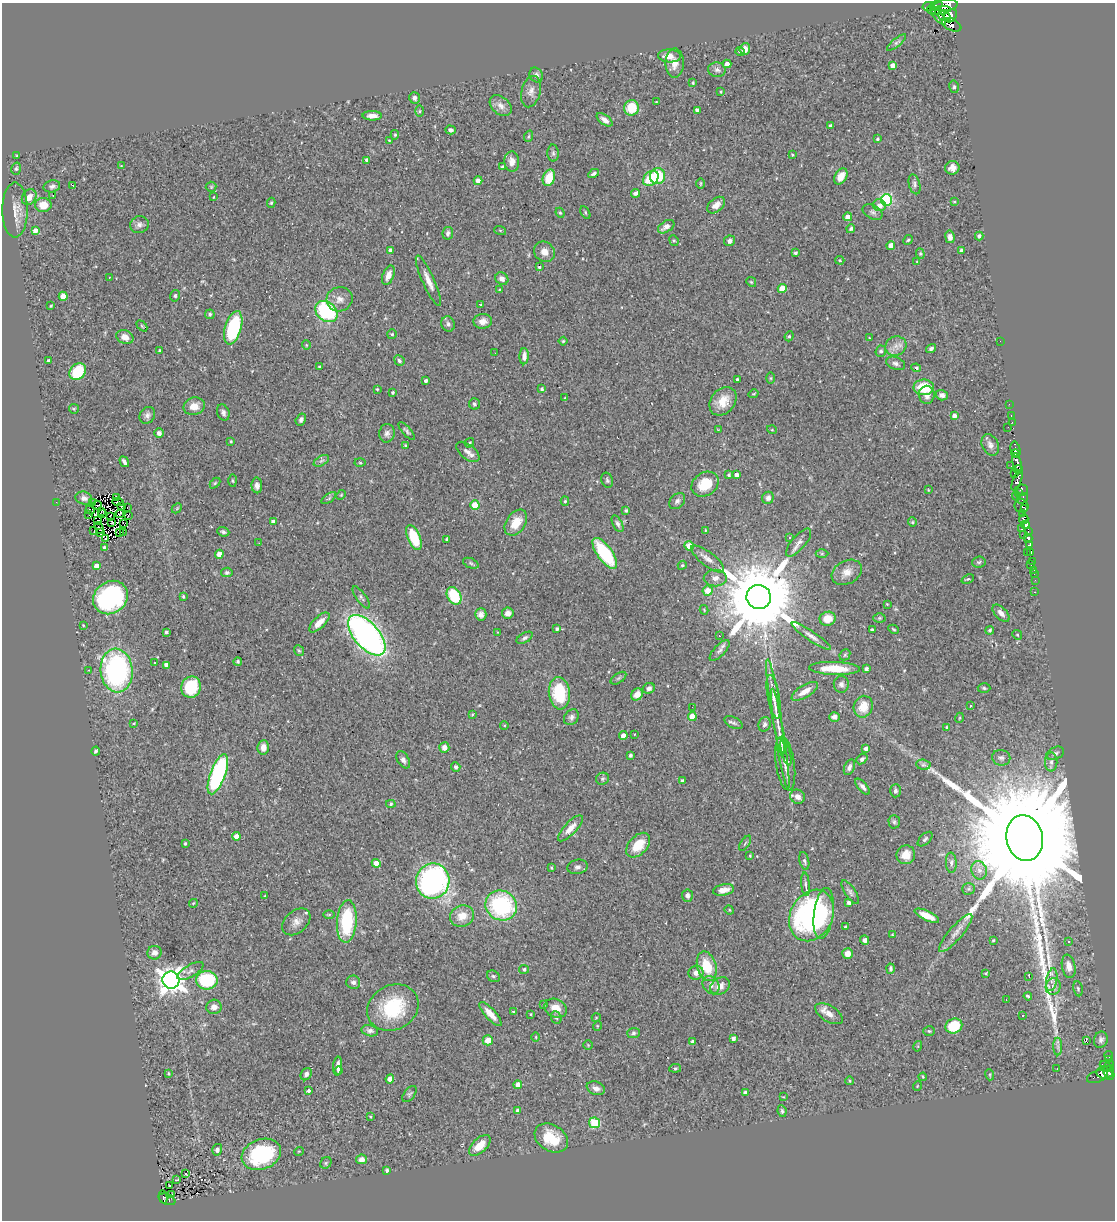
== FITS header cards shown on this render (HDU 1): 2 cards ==
NAXIS1  =                 1113
NAXIS2  =                 1218

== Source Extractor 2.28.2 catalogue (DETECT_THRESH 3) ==
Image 1113 x 1218 px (HDU 1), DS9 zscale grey, 1 PNG px = 1 image px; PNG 1117 x 1222 px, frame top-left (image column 1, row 1218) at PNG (2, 3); each listed source drawn as its Kron ellipse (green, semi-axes under 4 px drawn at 4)
Background 0.611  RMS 0.045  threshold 0.135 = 3 sigma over >= 5 px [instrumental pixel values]
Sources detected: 479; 9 with non-positive FLUX_AUTO (blend fragments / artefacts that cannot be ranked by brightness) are neither listed nor drawn; the other 470 listed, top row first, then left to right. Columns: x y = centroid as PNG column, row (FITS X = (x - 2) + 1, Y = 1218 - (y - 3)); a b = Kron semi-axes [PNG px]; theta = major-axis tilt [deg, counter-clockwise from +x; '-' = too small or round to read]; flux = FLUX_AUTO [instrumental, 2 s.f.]
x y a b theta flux
946 5 11 6 7 560
928 6 6 3 14 170
936 6 7 3 15 74
931 10 4 3 - 15
939 10 11 4 6 240
944 16 7 4 -17 190
951 16 7 5 47 210
939 17 10 3 -49 88
952 25 10 6 -25 150
897 43 12 4 39 7.4
745 49 6 5 - 21
740 51 4 4 - 4.8
669 56 11 6 -3 27
675 63 14 9 89 27
727 64 4 4 - 16
893 66 4 4 - 20
717 70 9 7 -13 10
536 75 8 6 -56 11
693 83 4 3 - 2.5
954 87 6 5 - 5.1
531 92 16 9 74 20
721 92 3 2 - 2.4
414 98 5 5 - 9.7
656 102 3 2 - 2.3
501 106 12 8 -41 20
632 108 8 7 - 85
697 110 4 3 - 9.5
420 111 6 4 89 5
372 116 10 4 -1 17
605 120 9 5 -36 16
830 126 3 3 - 5.7
450 130 5 4 - 7.2
395 135 5 4 - 4.4
529 136 6 3 71 3.3
877 139 3 3 - 4.3
389 140 4 3 - 2.2
553 153 8 6 -89 6.9
792 155 3 2 - 2.6
17 156 3 3 - 2.6
367 160 4 3 - 8.7
512 161 10 7 -88 23
121 166 2 2 - 1.6
502 167 3 3 - 4.7
952 168 7 6 - 16
16 169 6 4 74 4.8
594 173 6 3 29 7.1
657 176 8 7 - 110
841 176 9 5 58 27
549 178 8 6 70 64
651 179 9 6 42 94
478 181 4 4 - 18
701 183 5 2 - 3.1
915 184 10 5 -76 8.2
72 185 3 2 - 26
52 186 8 6 13 9.9
211 187 5 5 - 4.3
635 193 5 3 - 12
53 195 2 2 - 1.6
29 197 8 6 54 24
213 197 3 2 - 1.8
886 200 6 5 - 360
954 202 4 3 - 3.4
271 203 5 4 - 4.4
43 205 8 7 - 42
716 205 10 6 40 19
879 205 6 6 - 18
15 210 27 12 -90 38
585 212 7 4 -61 4.1
873 212 11 6 -28 11
560 213 5 4 - 3.8
848 217 4 4 - 19
139 225 9 8 - 12
666 227 9 5 33 20
851 229 4 4 - 7.7
500 230 6 4 -19 3.3
35 231 4 4 - 20
448 233 6 5 - 8.2
979 236 4 4 - 7.7
950 237 6 4 -82 14
674 240 5 4 - 4.3
908 240 5 4 - 3.9
730 241 5 5 - 9.4
891 246 4 4 - 36
391 250 4 4 - 13
961 251 4 3 - 10
544 252 11 9 -41 26
795 253 3 3 - 5.5
920 254 5 4 - 3.7
840 260 4 3 - 3.1
917 262 3 3 - 2.3
539 267 4 3 - 4.8
388 275 10 5 69 21
109 277 2 2 - 2.3
502 279 7 6 - 15
428 281 27 6 -66 31
751 282 5 4 - 3.8
782 288 4 4 - 68
499 290 3 2 - 2.4
63 296 4 4 - 35
175 296 6 4 78 5
339 299 13 12 - 24
481 305 3 3 - 4.8
51 306 3 2 - 3
326 311 12 9 -40 270
210 314 5 4 - 5
483 321 9 7 3 19
448 324 8 6 -67 10
142 326 6 4 -45 3.6
233 328 17 8 74 260
392 334 5 5 - 4.1
789 336 5 4 - 4.1
125 337 9 6 -24 26
869 338 3 3 - 2.4
563 341 4 4 - 3.4
1000 341 2 2 - 87
306 345 4 4 - 3.7
896 346 11 9 27 22
931 349 5 4 - 6.9
160 351 3 3 - 5
881 351 6 5 - 7.7
495 353 2 2 - 2
524 356 8 4 89 15
49 361 4 3 - 10
399 361 5 4 - 6.7
895 363 10 6 -21 10
319 367 3 3 - 4.1
916 368 5 4 - 4.2
78 372 9 7 48 110
771 378 6 4 90 3.7
737 380 3 3 - 5.8
426 381 3 3 - 6.9
924 387 10 8 0 100
377 389 3 3 - 3.6
542 389 4 4 - 6.1
392 392 3 3 - 4.5
753 394 5 3 - 3
927 395 9 8 - 20
942 395 6 5 - 11
565 398 3 2 - 2
723 401 16 11 50 49
474 404 5 5 - 5.8
1009 404 2 2 - 5.1
194 406 11 9 14 28
74 409 5 4 - 3.8
223 413 8 6 -70 9.7
147 415 9 7 55 11
1011 415 2 2 - 2
954 416 4 4 - 13
301 419 6 5 - 7.9
1012 422 3 2 - 8.2
1008 427 2 2 - 6
718 430 4 3 - 2.4
772 430 5 3 - 2.4
406 431 11 4 -49 6.2
159 433 5 4 - 9.3
387 433 9 7 80 12
231 441 4 3 - 3.7
469 443 5 4 - 3.6
405 445 3 3 - 3.8
990 445 11 8 -64 14
1016 449 8 4 -77 190
468 452 13 7 -38 16
1015 454 4 3 - 82
321 461 8 4 29 8.1
124 462 6 3 -56 8.5
360 463 5 3 - 3.4
1017 463 10 4 -73 310
1011 466 2 2 - 2.9
1019 469 4 3 - 82
1014 474 3 3 - 25
729 475 4 3 - 5.8
737 475 4 4 - 14
607 480 7 5 -73 7
1017 480 10 4 67 100
233 481 6 3 -88 3.5
215 483 6 4 45 3.6
705 484 14 11 35 69
257 485 8 5 -88 13
928 490 3 3 - 2.4
1022 490 6 5 - 120
1018 493 3 2 - 14
341 495 5 4 - 3.4
1016 496 5 3 - 34
84 498 8 6 -17 13
116 498 3 2 - 2.3
329 498 8 4 35 5.3
768 498 6 5 - 13
1023 498 6 4 34 100
565 501 4 4 - 4.5
677 501 9 6 46 10
56 502 2 2 - 34
92 502 4 2 - 2.9
118 502 5 3 - 2.8
97 505 5 3 - 5.3
475 505 4 4 - 74
1021 506 7 6 - 96
121 507 3 2 - 4.2
127 507 2 2 - 2.6
177 508 6 4 45 3.3
1025 509 3 2 - 20
90 510 4 2 - 0.44
626 510 3 3 - 4.5
101 511 4 2 - 6
89 514 3 2 - 1.6
103 514 3 2 - 0.39
120 514 4 2 - 0.16
1023 514 3 2 - 8.5
128 515 3 2 - 3.6
110 516 4 2 - 3.4
1024 519 5 4 - 110
97 521 2 2 - 2.9
112 522 2 2 - 2.6
273 522 4 4 - 15
912 522 4 4 - 3.4
123 523 3 2 - 3.2
516 523 14 9 55 60
618 524 9 4 -62 8.8
1025 525 4 3 - 81
99 528 6 2 -68 9.7
1022 529 3 2 - 23
705 530 3 2 - 1.9
94 531 3 2 - 100
1028 531 3 2 - 16
123 532 2 2 - 1.6
223 532 6 4 -21 6
101 533 3 2 - 1.9
119 533 2 2 - 4.2
1023 535 3 2 - 3.4
789 537 3 3 - 7.8
105 538 3 2 - 0.72
414 538 13 6 -67 110
1028 538 4 4 - 220
447 539 3 3 - 4.3
259 543 3 2 - 2.1
799 543 17 7 50 19
1030 545 3 3 - 54
689 546 5 4 - 31
104 547 4 3 - 4.5
1027 552 2 2 - 19
605 553 18 7 -54 200
822 553 6 4 0 4.6
1031 553 3 3 - 33
219 554 4 4 - 33
708 559 20 7 -38 20
1032 561 4 2 - 69
979 562 7 5 5 5.5
471 563 8 5 -22 5
682 565 4 4 - 3.6
1031 565 2 2 - 1.4
96 566 4 4 - 18
1033 570 3 2 - 11
227 572 6 4 10 5.6
847 572 16 11 28 30
1034 574 3 2 - 3.2
715 578 11 8 0 17
968 579 6 4 23 3.9
1035 580 2 2 - 2.3
708 591 5 5 - 45
1035 592 4 2 - 3.9
183 596 4 3 - 3.8
454 596 9 6 -60 120
361 597 13 5 -54 7.9
759 597 12 12 - 50000
111 598 18 15 38 430
887 604 4 3 - 2.4
704 610 5 3 - 2.3
508 613 6 5 - 14
1001 613 11 6 -46 16
481 614 6 6 - 12
879 618 6 5 - 4.6
828 619 8 7 - 39
319 622 13 5 44 29
83 625 3 3 - 2.2
557 629 4 3 - 8.3
893 629 5 3 - 3.5
872 630 3 3 - 5.9
990 630 4 4 - 5.4
166 632 3 3 - 4.9
498 632 3 2 - 2
367 635 24 12 -49 1300
1017 635 5 4 - 3.4
719 636 3 2 - 3.1
811 636 23 5 -34 18
525 638 9 5 30 7.4
720 650 13 5 47 11
299 651 6 4 -52 4.1
845 655 6 5 - 4.6
238 662 4 4 - 5.7
154 663 3 3 - 15
166 665 4 4 - 18
835 668 25 6 -2 79
866 669 4 3 - 5.8
89 670 2 2 - 2.4
117 670 22 16 -85 570
618 678 9 4 34 5.4
841 684 8 7 - 11
191 687 11 9 69 130
649 688 6 5 - 10
984 688 6 4 -2 5.3
805 691 15 6 31 29
559 693 16 10 -84 140
637 694 6 5 - 28
774 697 22 6 -79 28
971 706 3 3 - 15
692 707 2 2 - 1.7
863 707 11 9 70 52
775 708 49 5 -81 51
472 714 3 2 - 3
692 716 4 4 - 59
571 717 8 7 - 10
834 717 5 5 - 12
959 718 5 3 - 2.6
134 723 3 3 - 2.9
733 723 10 5 -26 8.2
764 724 7 6 - 8.4
504 725 4 3 - 2.2
947 727 4 3 - 3.5
634 734 3 2 - 2.5
623 736 4 4 - 30
780 739 51 4 -81 41
263 747 7 5 85 22
444 747 5 5 - 15
866 749 4 3 - 11
96 751 4 3 - 5.1
786 753 14 3 -74 8.7
1055 753 9 6 25 8.7
630 755 4 3 - 6.6
1001 758 9 8 - 11
862 759 6 4 40 7.8
403 760 9 5 -60 9.9
1051 762 9 6 90 11
785 763 27 9 -82 35
923 765 7 5 -6 6.5
456 767 5 4 - 6.5
849 767 8 5 68 10
218 774 21 7 70 480
603 779 7 6 - 6.3
682 781 4 3 - 7.2
863 787 10 4 -49 11
895 791 7 5 88 6.8
797 797 7 6 - 16
391 804 5 4 - 4.2
894 822 7 5 -88 6
570 828 17 6 47 28
236 836 4 4 - 20
1025 838 23 18 -78 160000
925 839 9 5 45 6.7
745 843 8 3 56 4
185 844 3 3 - 4.6
638 845 14 9 47 70
906 855 9 9 - 36
750 856 3 3 - 2.8
804 861 9 4 -77 6.3
376 863 4 4 - 44
951 863 10 5 -88 8.8
577 867 10 7 13 9.3
551 868 3 2 - 2.7
979 870 9 7 -72 18
433 881 18 16 74 770
806 884 12 4 -84 7.8
969 889 6 5 - 5.5
723 890 11 5 10 25
850 892 13 5 -57 9.2
265 896 3 2 - 2.4
687 896 6 5 - 11
193 903 4 4 - 2.7
849 903 3 3 - 9
501 905 16 14 -26 340
729 910 5 4 - 3.4
824 913 26 9 83 85
329 914 6 4 1 3.9
812 915 27 21 61 610
462 916 12 10 21 37
927 916 13 5 -24 42
347 921 21 10 86 200
296 922 16 11 42 25
845 927 3 3 - 5
956 933 24 6 49 27
892 935 3 3 - 2.4
865 940 5 4 - 11
993 941 3 3 - 3.8
1068 941 3 2 - 3.4
154 953 7 6 - 17
848 954 5 5 - 23
707 966 15 9 -74 96
1069 966 12 6 -79 22
524 969 5 4 - 7.1
891 969 5 3 - 6.3
190 971 15 6 30 13
696 973 7 7 - 19
986 973 4 3 - 3.2
493 976 7 5 -30 6
1029 976 4 2 - 4
171 980 8 8 - 2900
207 980 11 9 -2 170
1052 980 11 5 80 13
353 982 7 6 - 10
711 985 10 7 -52 14
720 986 11 8 34 22
1053 986 8 7 - 14
1078 989 7 5 -80 5.9
1028 996 4 3 - 5.8
1006 999 2 2 - 1.6
544 1004 4 3 - 3.5
214 1007 8 7 - 19
393 1008 26 22 28 180
556 1008 11 9 -25 35
513 1012 3 3 - 2.8
490 1014 15 5 -47 30
531 1014 3 2 - 2.3
829 1014 15 8 -31 26
1023 1015 3 3 - 7.4
556 1018 6 5 - 5.4
596 1018 4 3 - 2.1
597 1026 5 3 - 2.4
954 1026 8 7 - 99
370 1031 8 5 -13 9.4
929 1031 6 4 -3 4.4
633 1033 6 5 - 5.9
536 1037 5 3 - 2.6
733 1038 4 4 - 11
488 1040 5 5 - 39
1086 1040 3 2 - 3.2
1101 1040 8 6 68 9.9
692 1042 4 4 - 8.1
588 1045 5 4 - 3.3
918 1046 5 3 - 2.8
1058 1047 9 4 -90 8.7
1109 1056 4 3 - 26
1109 1060 3 3 - 15
1110 1065 5 3 - 39
338 1066 9 4 86 14
1106 1067 7 3 -31 19
675 1068 6 4 7 4.3
1057 1069 3 2 - 2.6
338 1071 4 3 - 5.7
1105 1072 8 6 4 250
1109 1073 7 5 -69 120
168 1074 3 2 - 3.6
306 1074 6 5 - 9.8
990 1075 5 3 - 3.3
1097 1076 11 6 21 25
923 1077 4 3 - 3
390 1079 4 4 - 24
850 1081 4 3 - 2.5
518 1085 4 4 - 23
917 1086 5 3 - 2.3
596 1088 9 6 -22 17
309 1090 4 3 - 12
745 1092 4 3 - 7.9
409 1094 9 5 51 6.6
783 1097 3 3 - 2.4
518 1111 4 4 - 13
782 1111 6 4 -81 6.1
370 1116 3 3 - 2.9
594 1123 5 5 - 130
551 1138 18 13 -31 89
480 1145 13 7 44 41
217 1150 6 5 - 9.4
299 1151 5 3 - 2.4
261 1154 20 15 21 270
361 1159 5 4 - 14
326 1163 6 5 - 4.3
387 1170 4 3 - 4.5
186 1174 3 3 - 34
177 1180 3 2 - 2.2
170 1185 3 2 - 5.6
171 1195 3 2 - 1.9
163 1197 6 2 -80 14
167 1199 9 5 -22 39
At the frame edge (FLAGS 8, measured only in part): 1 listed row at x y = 946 5
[9 non-positive-flux detections neither listed nor drawn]